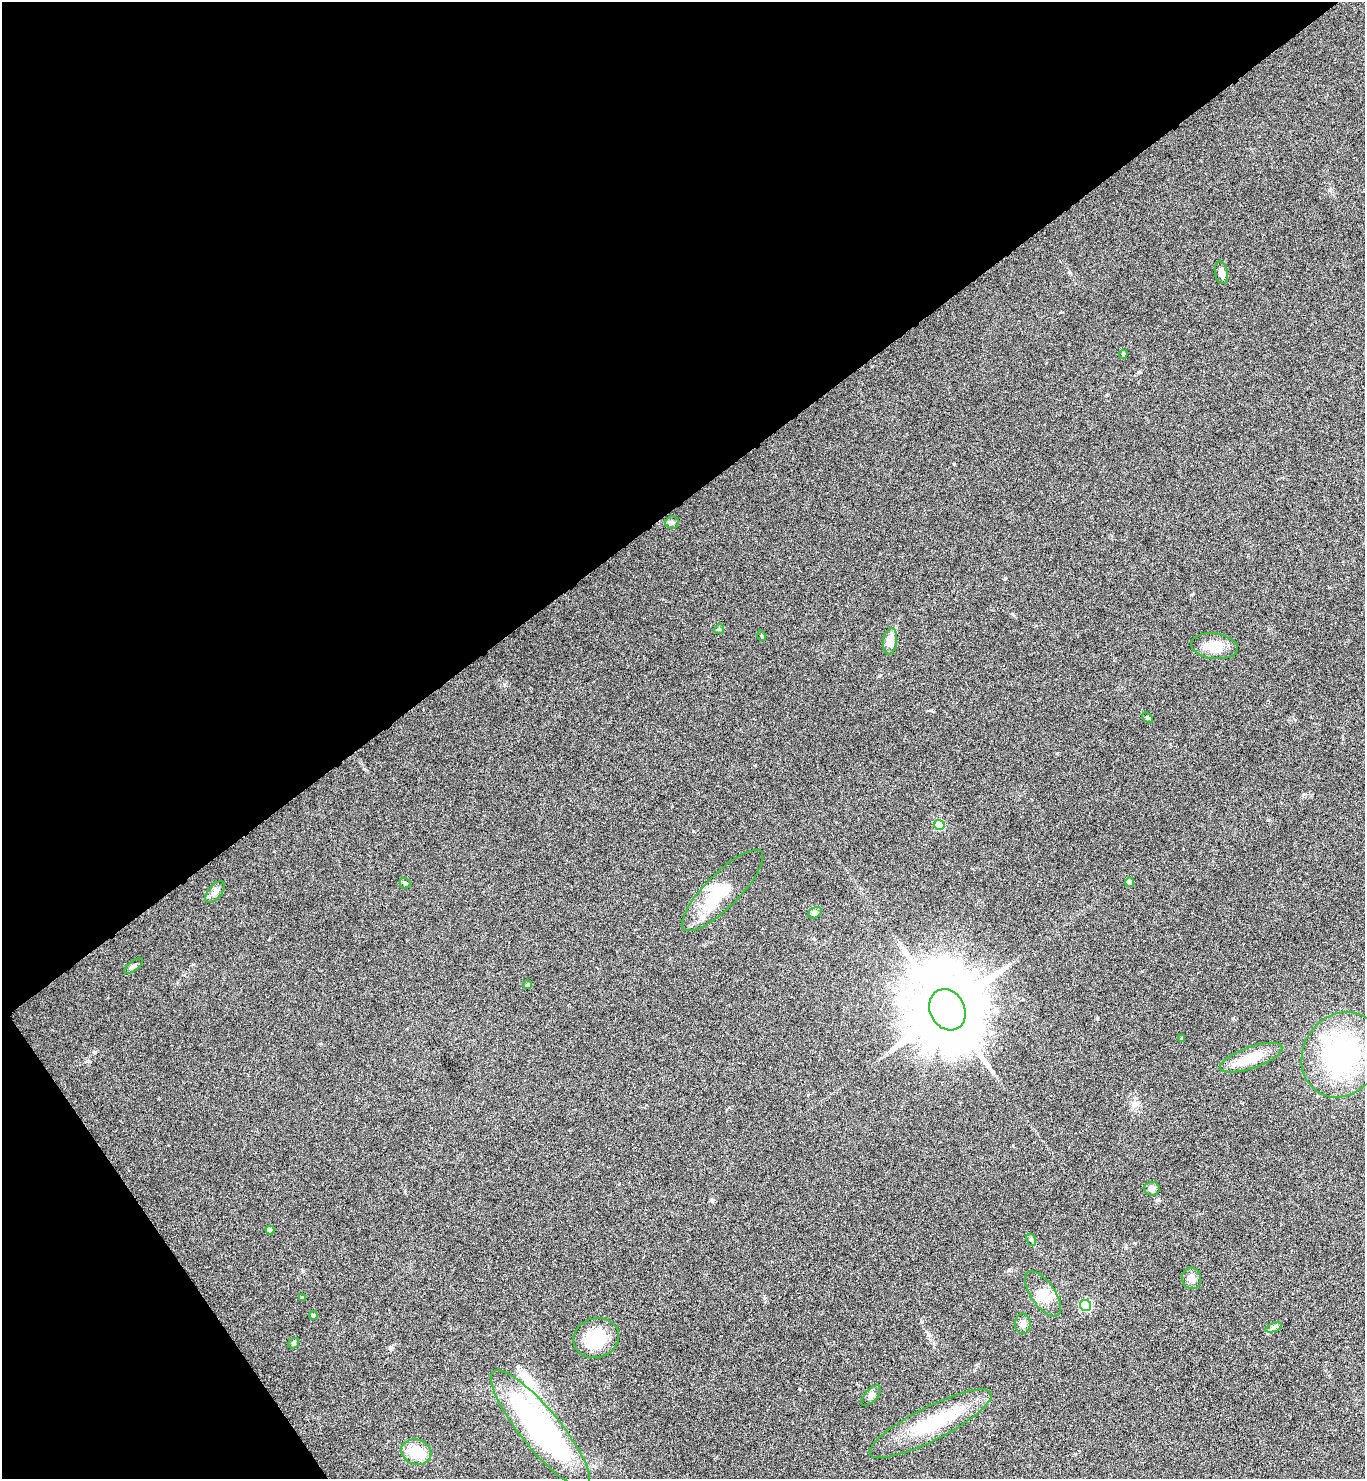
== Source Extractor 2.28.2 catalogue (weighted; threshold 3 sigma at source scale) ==
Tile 5 of 4 x 4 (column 1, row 2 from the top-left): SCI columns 158-1520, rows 2959-4435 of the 5909 x 5913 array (HDU 1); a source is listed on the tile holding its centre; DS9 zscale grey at full resolution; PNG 1367 x 1481 px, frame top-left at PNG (2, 2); each listed source drawn as its Kron ellipse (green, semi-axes under 4 px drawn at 4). Shown black and unused: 38% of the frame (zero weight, under 4 of 8 exposures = <1% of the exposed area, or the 3 px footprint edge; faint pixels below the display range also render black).
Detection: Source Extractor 2.28.2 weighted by HDU 2 'WHT'; one run over the whole footprint, this tile lists its part. Background 0.0775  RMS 0.0047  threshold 0.019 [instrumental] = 3 sigma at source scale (4.09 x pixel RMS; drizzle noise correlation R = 1.36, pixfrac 0.8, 0.05/0.05 arcsec/px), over >= 5 px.
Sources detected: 42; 3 inside a brighter object's white glare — neither listed nor drawn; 3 inside a brighter listed object's ellipse — not listed separately; the other 36 listed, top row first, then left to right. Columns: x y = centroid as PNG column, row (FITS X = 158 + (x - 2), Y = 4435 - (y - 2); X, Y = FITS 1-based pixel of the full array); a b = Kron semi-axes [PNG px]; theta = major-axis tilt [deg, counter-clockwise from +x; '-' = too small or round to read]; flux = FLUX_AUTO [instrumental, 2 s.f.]
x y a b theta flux
1221 273 11 6 -81 2.3
1123 354 4 3 - 0.46
672 522 7 6 - 1
719 629 5 4 - 0.51
762 636 5 3 - 0.4
890 641 13 7 84 5.9
1214 646 24 12 -8 7.1
1148 717 6 4 -44 0.57
939 825 5 5 - 21
1129 882 4 4 - 3
405 883 6 4 -43 0.61
723 891 55 17 45 23
215 892 13 6 52 2
815 913 7 5 32 0.89
133 966 11 5 37 1.2
528 985 4 4 - 0.68
947 1010 21 17 -63 6200
1182 1038 4 3 - 0.6
1342 1055 44 38 58 66
1251 1058 33 10 19 13
1152 1189 8 6 0 1.5
270 1230 4 4 - 2.9
1031 1239 6 4 -61 0.66
1192 1278 11 9 -76 2.8
1043 1294 26 12 -55 7.1
302 1298 3 3 - 0.61
1086 1305 6 5 - 44
313 1315 4 4 - 0.82
1023 1324 10 8 90 1.9
1273 1328 9 4 19 0.96
596 1338 23 20 16 17
294 1343 6 4 35 0.68
871 1396 13 6 47 1.7
930 1424 68 17 27 28
540 1429 74 20 -51 100
416 1452 15 12 -20 11
Unlisted compact peaks at least as high as the median listed source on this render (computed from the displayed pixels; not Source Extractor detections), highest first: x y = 1005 578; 928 1335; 712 1201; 693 831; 390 1347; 1139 372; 1097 1018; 95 1052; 1157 1200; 1009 1270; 1062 312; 922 1322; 931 710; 193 964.